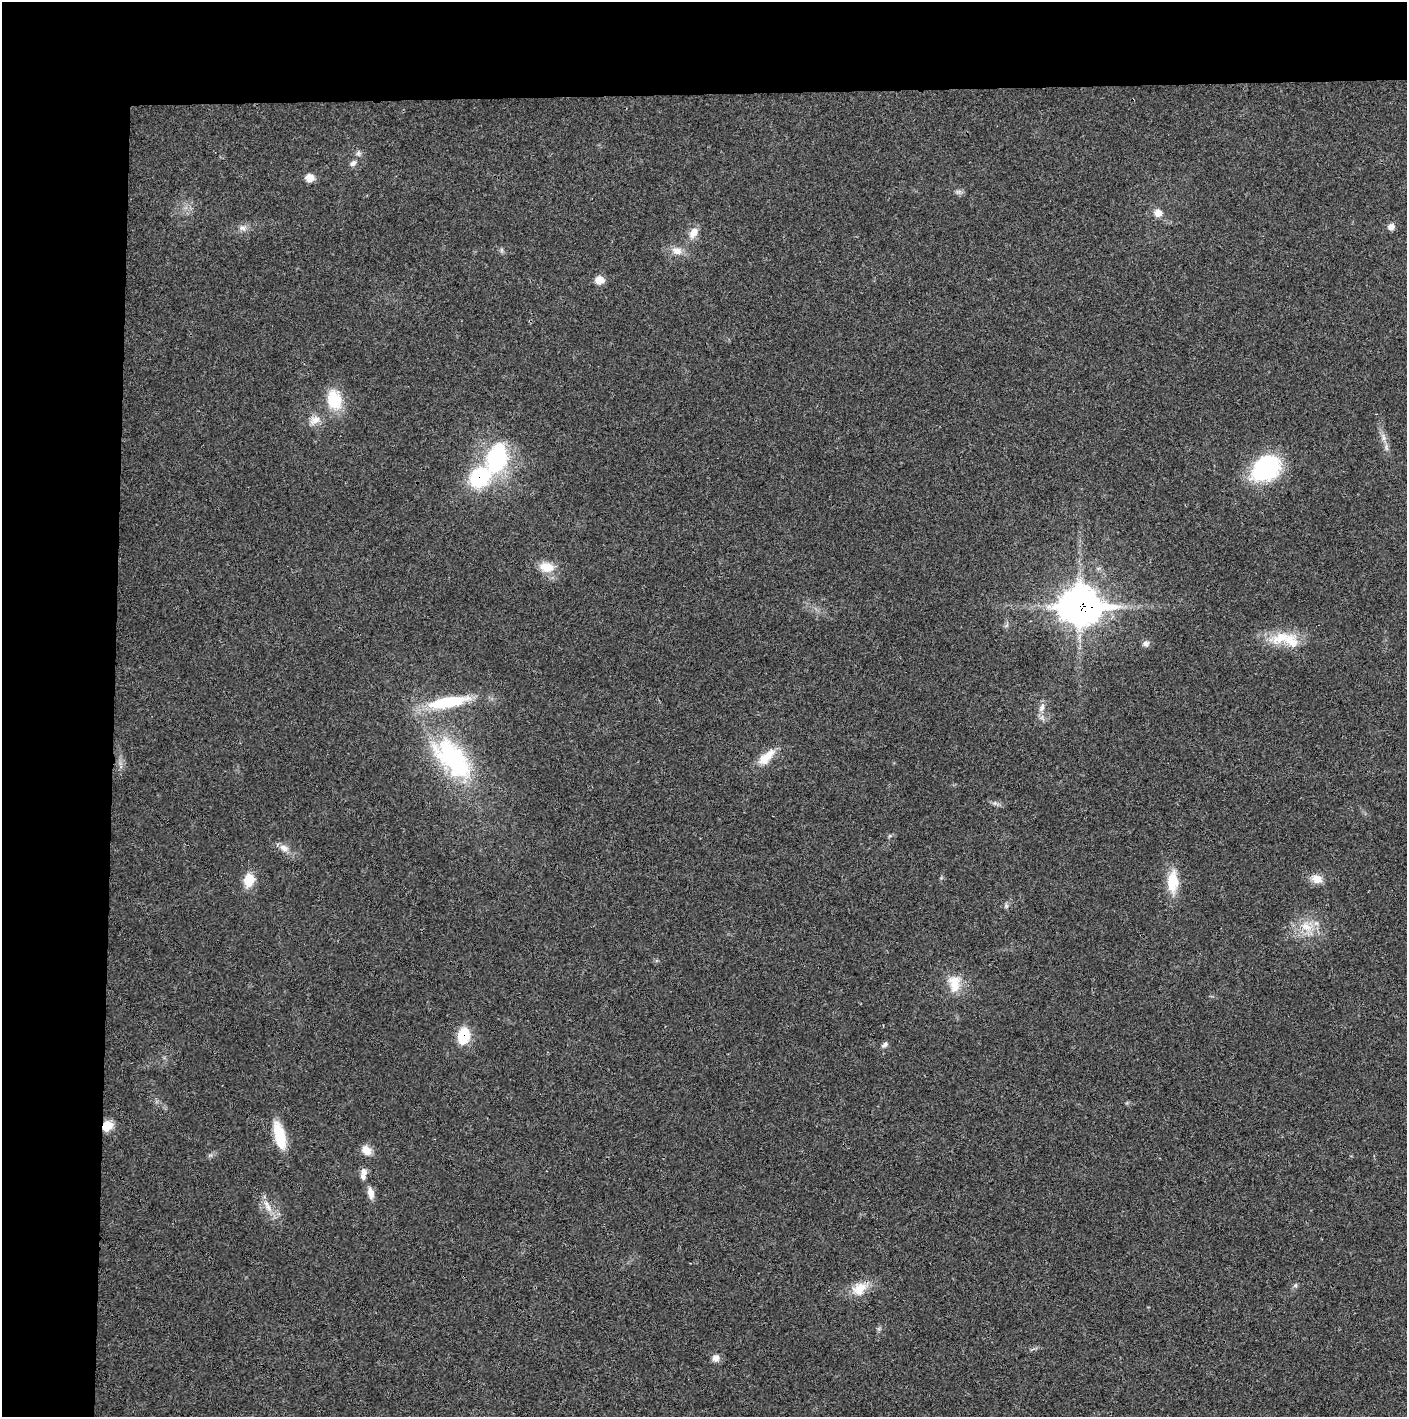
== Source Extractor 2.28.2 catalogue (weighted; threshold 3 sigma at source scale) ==
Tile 1 of 3 x 3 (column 1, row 1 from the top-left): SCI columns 5-1409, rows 2831-4245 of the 4225 x 4245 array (HDU 1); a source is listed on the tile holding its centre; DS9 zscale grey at full resolution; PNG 1409 x 1419 px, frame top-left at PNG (2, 2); no overlay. Shown black and unused: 14% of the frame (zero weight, under 3 of 4 exposures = <1% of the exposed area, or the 3 px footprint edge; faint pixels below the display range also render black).
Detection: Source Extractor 2.28.2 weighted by HDU 2 'WHT'; one run over the whole footprint, this tile lists its part. Background 0.0197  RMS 0.0041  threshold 0.0186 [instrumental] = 3 sigma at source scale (4.5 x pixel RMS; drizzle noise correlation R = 1.50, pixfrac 1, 0.05/0.05 arcsec/px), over >= 5 px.
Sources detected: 39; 2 inside a brighter listed object's ellipse — not listed separately; the other 37 listed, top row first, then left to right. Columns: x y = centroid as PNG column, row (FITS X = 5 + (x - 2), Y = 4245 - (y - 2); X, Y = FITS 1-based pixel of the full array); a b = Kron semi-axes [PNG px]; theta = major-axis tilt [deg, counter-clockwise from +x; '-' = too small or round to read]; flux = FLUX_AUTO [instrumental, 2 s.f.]
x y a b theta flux
353 163 10 6 45 1.4
309 178 8 7 - 4.5
1158 213 10 9 - 2.9
1391 227 8 6 25 2.4
243 228 9 6 -17 1.7
693 232 15 10 58 3.8
677 251 16 10 -10 3.8
599 280 8 8 - 4.7
334 400 26 19 -71 13
315 420 16 11 26 3.9
1383 437 12 4 -81 1.8
497 458 38 24 72 38
1266 468 33 24 36 38
547 567 17 12 -9 6.6
1080 606 17 14 0 630
1282 638 33 14 19 11
1146 643 9 7 11 1.5
447 702 50 12 10 24
1042 707 13 6 68 2.2
766 757 28 11 44 6.9
453 758 47 24 -50 57
284 848 13 9 -31 2.8
1316 879 14 11 -23 4
249 880 13 10 80 8.4
1172 882 28 14 88 10
1306 927 17 10 -26 6.4
954 984 25 15 -84 7.7
463 1036 15 11 81 14
885 1045 8 6 36 1.2
107 1126 12 9 46 5.4
279 1136 30 11 -76 13
366 1150 12 9 -42 4.1
363 1174 14 6 80 2.5
371 1193 14 8 -78 2.8
268 1207 14 7 -63 3.2
859 1289 20 16 34 7.5
716 1358 9 9 - 2.2
Overlapping masked pixels (flux is a lower limit): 3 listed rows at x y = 1080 606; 463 1036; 107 1126